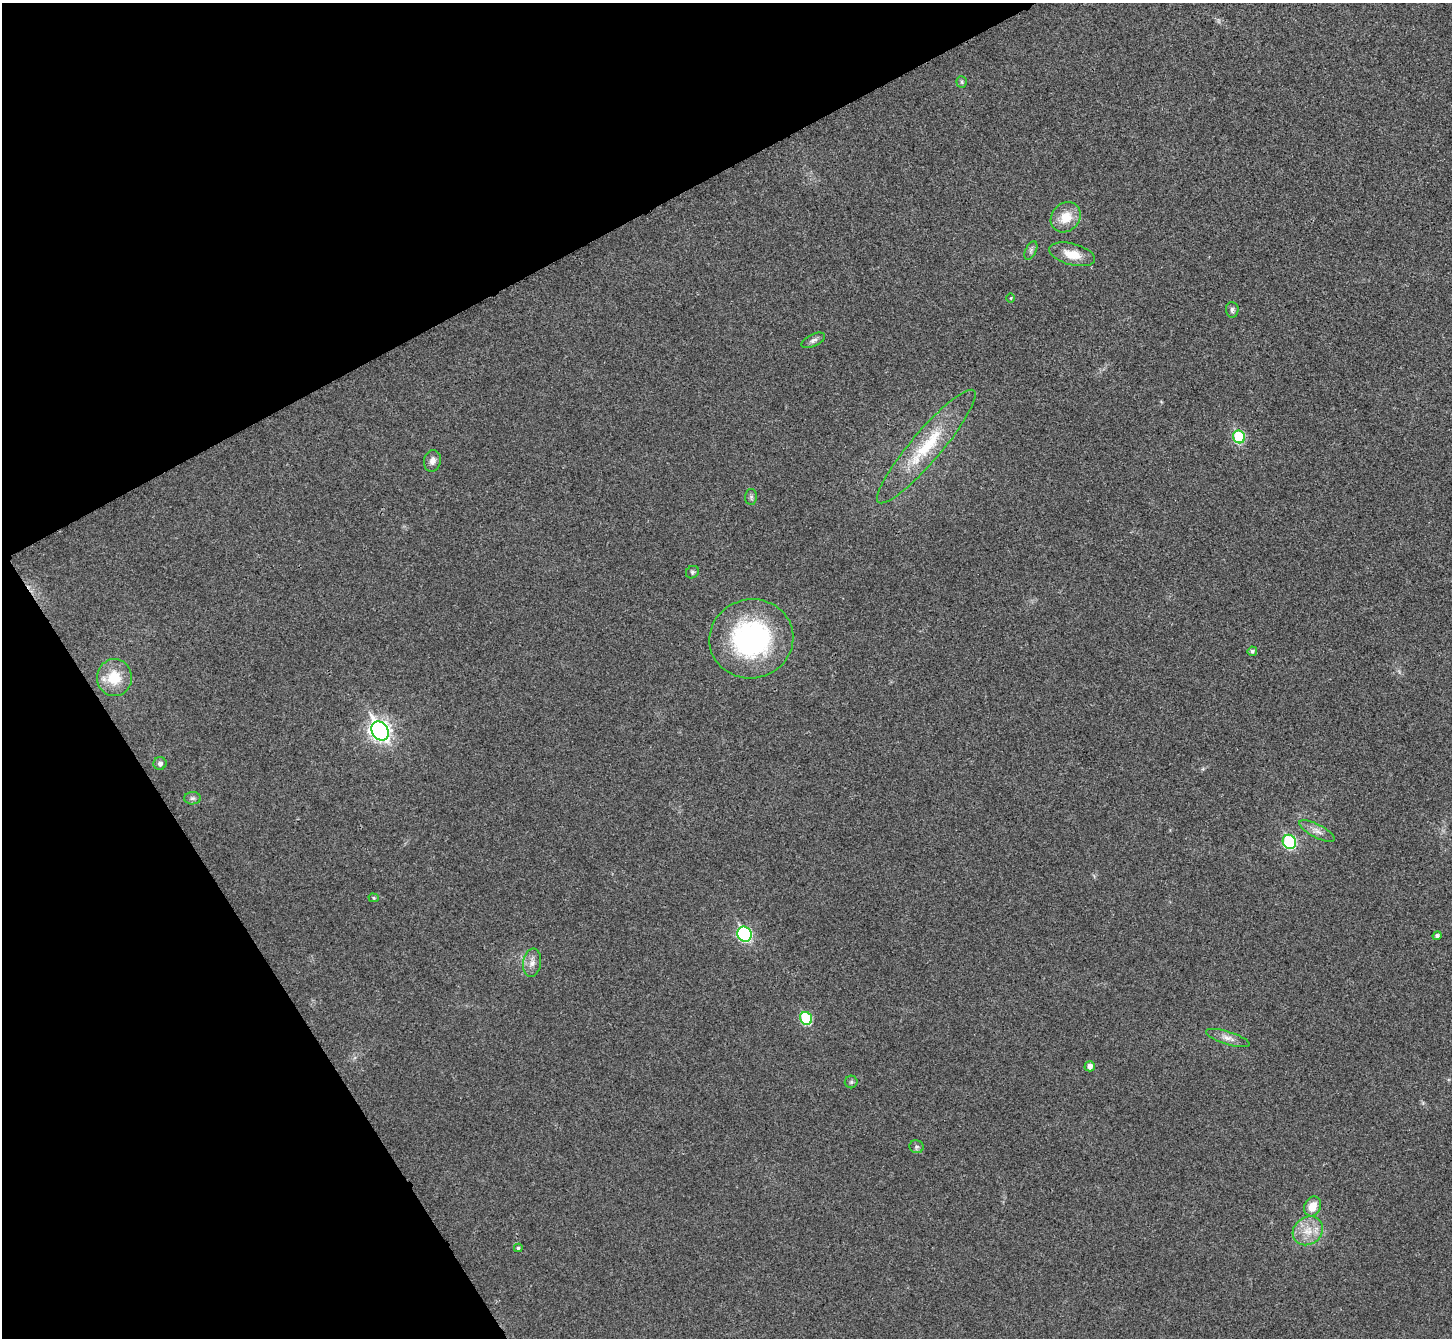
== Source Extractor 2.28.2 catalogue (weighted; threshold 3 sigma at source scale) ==
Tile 5 of 4 x 4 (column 1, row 2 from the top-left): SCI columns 7-1456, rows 2837-4172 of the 5817 x 5809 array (HDU 1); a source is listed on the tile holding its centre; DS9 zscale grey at full resolution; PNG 1454 x 1340 px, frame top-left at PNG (2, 3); each listed source drawn as its Kron ellipse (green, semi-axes under 4 px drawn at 4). Shown black and unused: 25% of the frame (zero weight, under 3 of 4 exposures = <1% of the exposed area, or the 3 px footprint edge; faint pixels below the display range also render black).
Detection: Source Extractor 2.28.2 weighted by HDU 2 'WHT'; one run over the whole footprint, this tile lists its part. Background 0.0467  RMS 0.0066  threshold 0.0295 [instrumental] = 3 sigma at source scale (4.5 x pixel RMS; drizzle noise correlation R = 1.50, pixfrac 1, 0.05/0.05 arcsec/px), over >= 5 px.
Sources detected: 32; all 32 listed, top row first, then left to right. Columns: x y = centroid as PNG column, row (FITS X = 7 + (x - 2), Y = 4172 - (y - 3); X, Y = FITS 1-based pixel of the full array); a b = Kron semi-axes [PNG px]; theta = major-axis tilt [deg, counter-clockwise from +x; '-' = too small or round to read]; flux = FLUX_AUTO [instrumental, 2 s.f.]
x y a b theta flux
962 82 6 5 - 1.1
1066 217 16 13 47 12
1031 250 10 5 64 1.9
1072 254 23 10 -15 11
1011 298 5 3 - 0.6
1232 310 8 6 -86 1.9
813 340 13 6 26 2.3
1239 437 6 6 - 41
926 447 73 15 50 38
432 461 11 8 78 3.4
751 497 8 6 89 1.5
692 572 7 6 - 1.3
751 639 42 39 14 110
1252 651 4 4 - 1.5
114 678 18 17 - 18
380 731 10 8 -57 300
160 763 6 6 - 2.1
192 798 8 6 0 1.8
1317 831 20 6 -27 4.6
1289 842 7 6 - 58
374 898 5 4 - 0.94
745 934 8 7 - 97
1437 936 4 4 - 1.9
532 963 14 9 81 4.7
806 1018 7 6 - 44
1228 1038 23 6 -17 4.8
1090 1066 5 5 - 3.6
851 1082 6 6 - 1.4
916 1147 7 6 - 1.5
1312 1206 10 8 66 8.8
1308 1231 16 13 37 11
518 1248 4 4 - 1.1